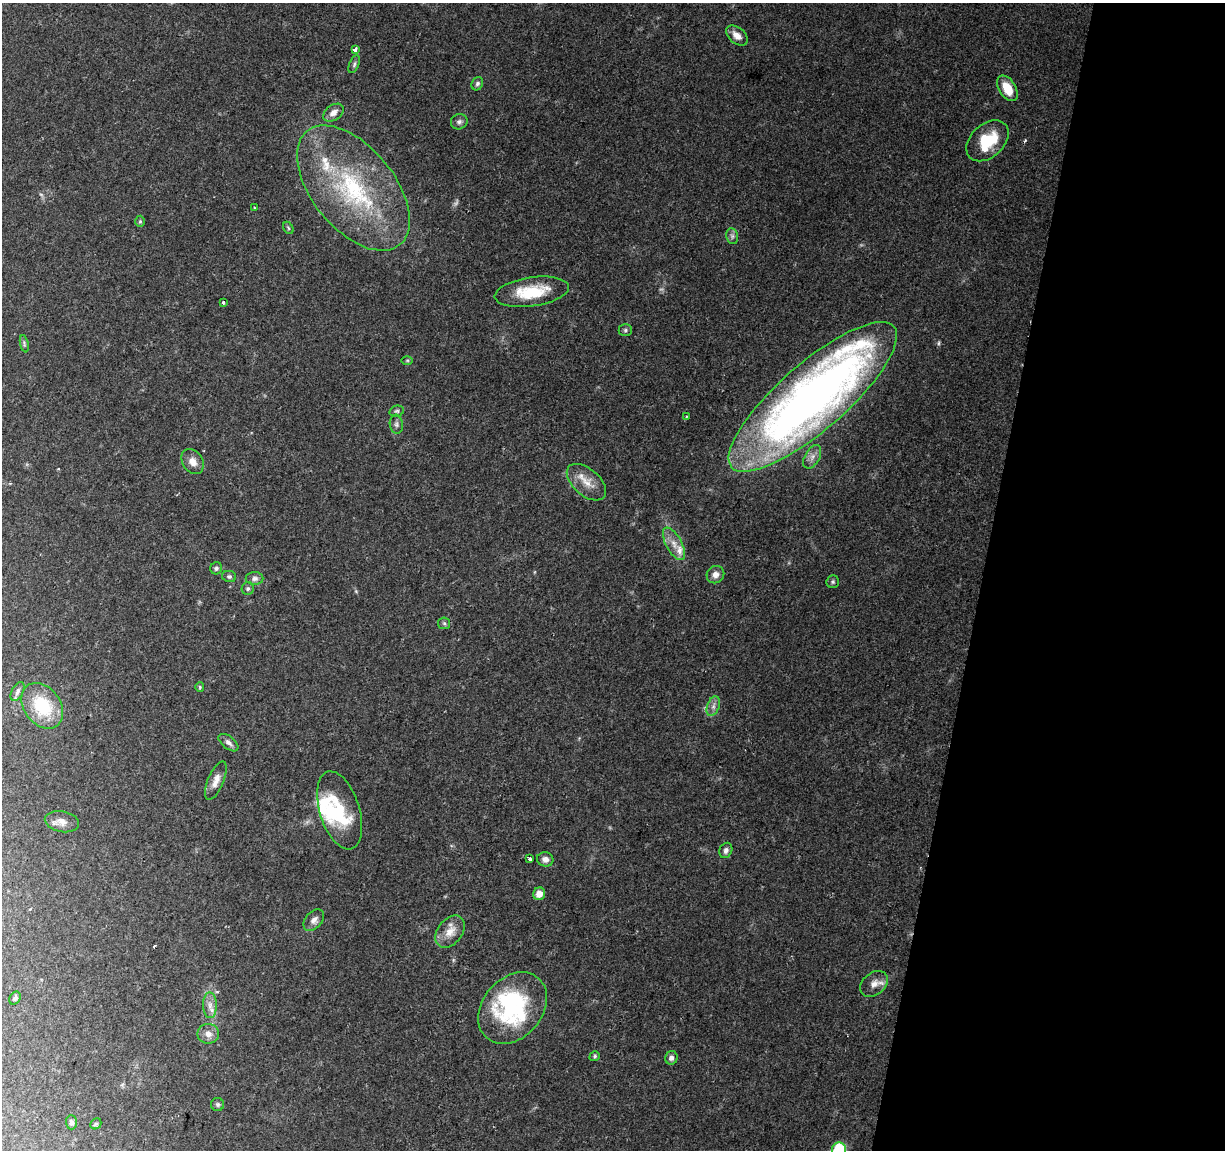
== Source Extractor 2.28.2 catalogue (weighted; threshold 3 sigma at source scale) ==
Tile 8 of 4 x 4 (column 4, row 2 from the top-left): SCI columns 3669-4891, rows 2525-3672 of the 4900 x 5106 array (HDU 1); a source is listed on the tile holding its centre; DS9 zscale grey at full resolution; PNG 1227 x 1152 px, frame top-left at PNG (2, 3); each listed source drawn as its Kron ellipse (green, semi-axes under 4 px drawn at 4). Shown black and unused: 20% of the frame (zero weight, under 2 of 3 exposures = <1% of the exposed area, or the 3 px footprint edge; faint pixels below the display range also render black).
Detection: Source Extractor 2.28.2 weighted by HDU 2 'WHT'; one run over the whole footprint, this tile lists its part. Background 0.0974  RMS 0.006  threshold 0.0272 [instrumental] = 3 sigma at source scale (4.5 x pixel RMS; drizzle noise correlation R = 1.50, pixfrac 1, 0.0396/0.0396 arcsec/px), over >= 5 px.
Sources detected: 68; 1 too faint to see at this stretch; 2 inside a brighter object's white glare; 2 cosmic-ray / hot-pixel residue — neither listed nor drawn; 5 inside a brighter listed object's ellipse — not listed separately; the other 58 listed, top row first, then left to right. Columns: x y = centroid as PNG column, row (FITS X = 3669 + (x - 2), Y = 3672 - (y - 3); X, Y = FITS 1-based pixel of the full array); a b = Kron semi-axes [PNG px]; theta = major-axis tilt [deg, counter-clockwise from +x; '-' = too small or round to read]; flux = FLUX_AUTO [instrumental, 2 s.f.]
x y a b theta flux
737 35 12 8 -40 5.2
355 50 4 3 - 17
354 64 9 5 66 1.4
477 84 7 5 64 1.4
1007 88 14 8 -58 12
333 113 11 7 36 3.9
459 122 8 7 - 2
988 141 24 16 43 24
353 188 73 41 -51 95
254 208 3 2 - 0.62
140 221 6 5 - 0.82
288 228 7 4 -60 0.88
732 236 8 6 -78 1.7
532 292 37 14 8 24
223 302 3 3 - 3.2
625 330 7 5 1 1.2
24 344 9 3 -78 1
407 360 6 4 0 0.73
813 397 107 33 41 500
397 411 7 5 14 1.2
686 416 3 3 - 0.61
396 424 9 6 -82 1.9
812 457 13 7 61 3.6
193 461 13 10 -55 5.3
586 482 23 13 -41 9.5
674 544 18 8 -61 6.2
216 568 6 5 - 1.8
715 575 9 8 - 3.8
229 576 7 5 -11 1.3
255 578 9 6 1 2.2
833 582 6 6 - 1.2
248 589 6 6 - 1.3
444 623 6 5 - 1.1
200 687 5 4 - 0.78
18 691 10 5 63 1.9
42 706 25 18 -53 28
713 706 10 6 70 2.7
228 743 12 6 -39 2.4
216 781 21 8 67 5.1
340 810 40 20 -73 32
62 822 17 10 -11 5.2
726 850 8 6 66 2.1
529 859 4 3 - 2.8
545 859 8 7 - 2.9
539 894 6 6 - 5.7
314 920 12 8 49 3.4
450 932 18 12 52 7.7
874 984 15 11 39 5.2
15 998 7 5 61 1.2
210 1005 13 7 -89 4
513 1008 39 30 49 68
208 1034 10 10 - 4.2
595 1056 5 4 - 0.9
671 1058 7 6 - 2.6
218 1104 6 6 - 1.3
71 1122 7 5 -88 2
96 1124 6 5 - 0.93
839 1150 7 7 - 38
Isophote crosses this tile's border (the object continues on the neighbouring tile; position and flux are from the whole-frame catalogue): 1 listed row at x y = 839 1150